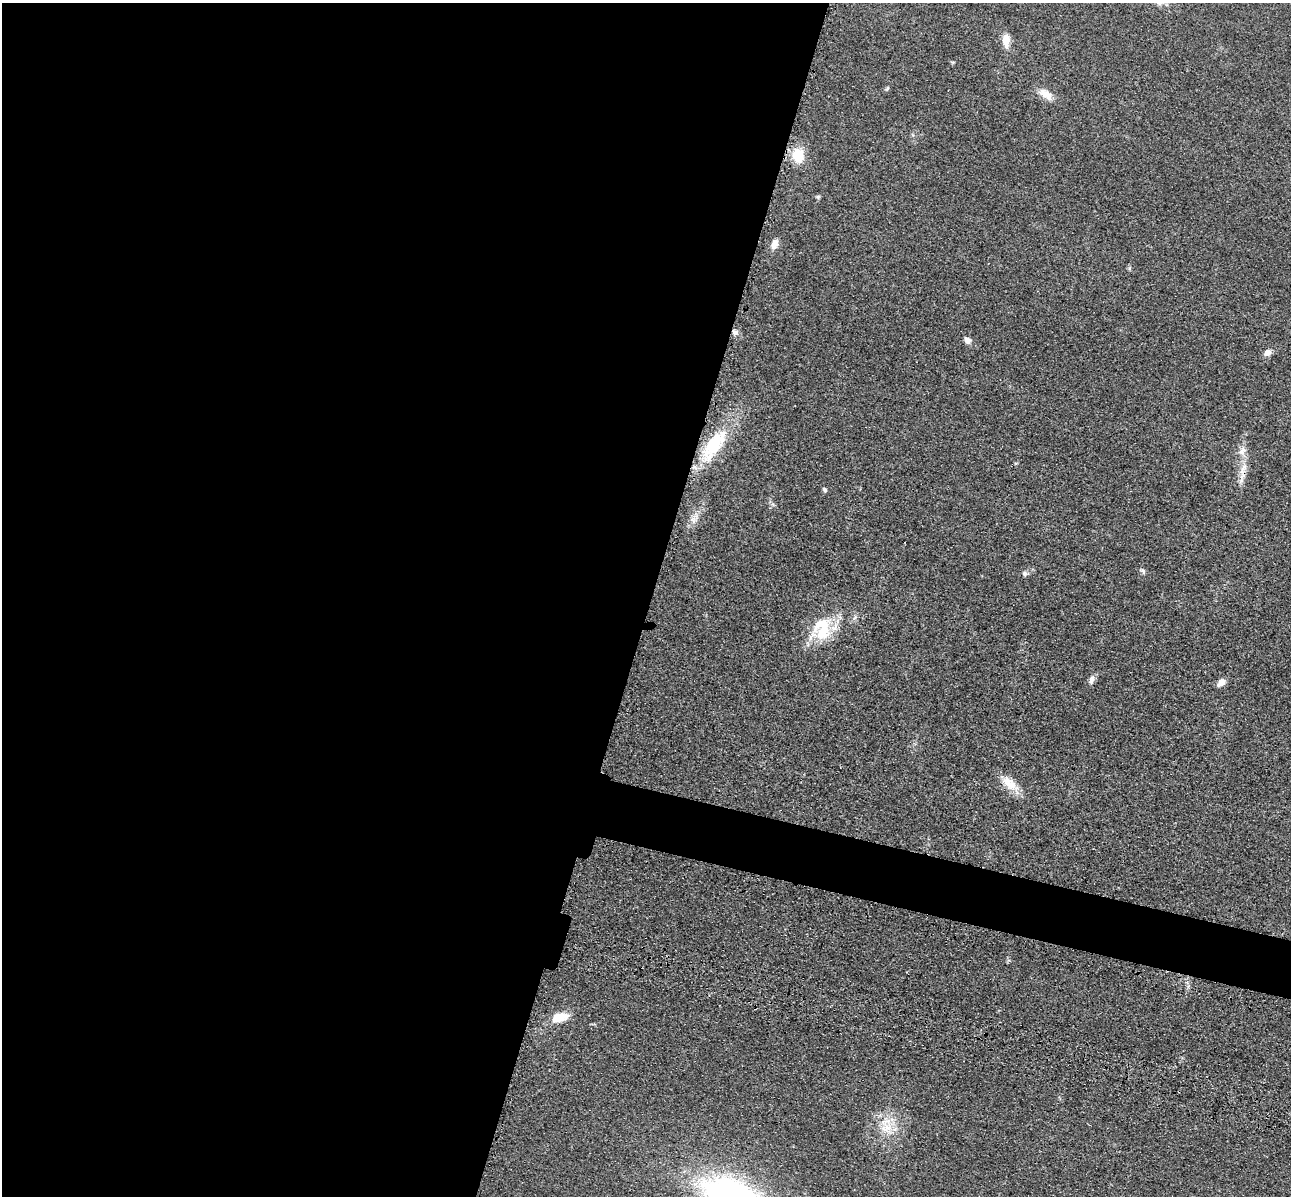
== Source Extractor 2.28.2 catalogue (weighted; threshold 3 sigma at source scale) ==
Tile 5 of 4 x 4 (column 1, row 2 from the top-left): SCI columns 173-1461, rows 2786-3979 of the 5350 x 5365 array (HDU 1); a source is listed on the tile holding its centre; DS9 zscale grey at full resolution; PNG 1293 x 1198 px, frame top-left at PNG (2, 3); no overlay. Shown black and unused: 53% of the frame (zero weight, under 3 of 4 exposures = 9% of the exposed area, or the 3 px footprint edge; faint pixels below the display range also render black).
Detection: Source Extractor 2.28.2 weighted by HDU 2 'WHT'; one run over the whole footprint, this tile lists its part. Background 0.0477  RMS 0.0085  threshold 0.0383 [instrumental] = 3 sigma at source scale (4.5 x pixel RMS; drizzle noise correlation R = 1.50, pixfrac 1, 0.05/0.05 arcsec/px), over >= 5 px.
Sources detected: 23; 1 cosmic-ray / hot-pixel residue — not listed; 1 inside a brighter listed object's ellipse — not listed separately; the other 21 listed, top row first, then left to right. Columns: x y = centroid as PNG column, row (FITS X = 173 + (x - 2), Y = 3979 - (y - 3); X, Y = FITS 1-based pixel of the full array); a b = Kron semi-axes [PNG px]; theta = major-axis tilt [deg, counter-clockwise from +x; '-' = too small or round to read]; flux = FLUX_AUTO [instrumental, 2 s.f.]
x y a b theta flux
1006 40 16 9 90 9.5
887 88 8 3 45 1.1
1046 94 19 10 -34 9.4
798 156 20 14 -80 18
818 197 5 5 - 1.2
774 244 13 8 70 5.2
735 332 7 6 - 3.3
967 340 8 7 - 4
1267 352 9 7 41 4.3
714 444 40 16 56 51
1242 451 13 9 58 5.7
825 490 6 5 - 1.5
692 519 9 6 -73 3.5
1143 571 9 4 -55 1.7
1025 573 7 6 - 2.3
823 631 27 25 43 32
1091 680 12 6 69 3.8
1221 682 11 7 46 4.7
1009 783 25 12 -45 13
559 1017 17 9 16 15
886 1126 25 17 -73 20
Overlapping masked pixels (flux is a lower limit): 1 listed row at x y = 735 332